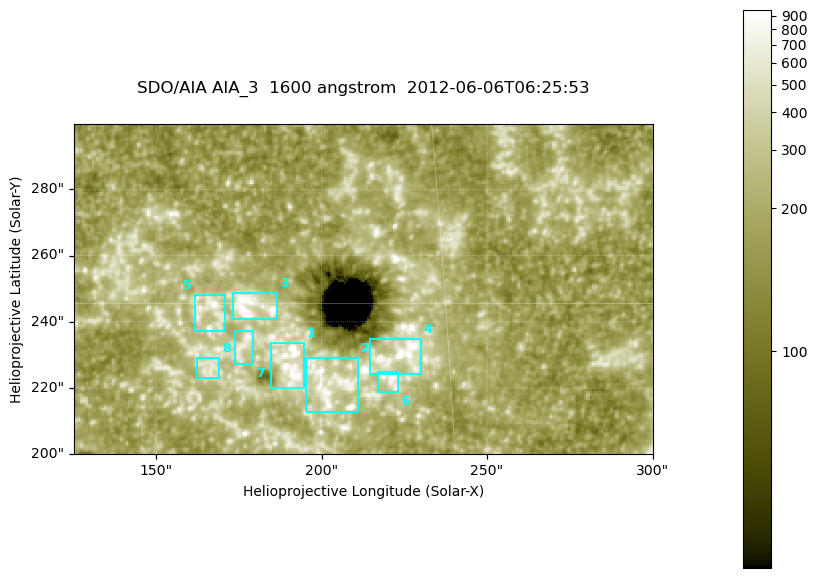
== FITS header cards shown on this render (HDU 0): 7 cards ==
TELESCOP= 'SDO/AIA '
INSTRUME= 'AIA_3   '
WAVELNTH=                 1600
WAVEUNIT= 'angstrom'
DATE-OBS= '2012-06-06T06:25:53.12'
CTYPE1  = 'HPLN-TAN'
CTYPE2  = 'HPLT-TAN'

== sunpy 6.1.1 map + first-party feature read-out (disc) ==
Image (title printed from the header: SDO/AIA AIA_3  1600 angstrom  2012-06-06T06:25:53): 287 x 164 px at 0.609 arcsec/px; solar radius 946 arcsec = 1552 px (partial field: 0.6% of the solar disc is inside the frame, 100% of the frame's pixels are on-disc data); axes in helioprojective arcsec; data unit not stated in the header (colour bar unlabelled)
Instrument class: DISC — disc imager (sunpy class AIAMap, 1600 A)
Bright regions (active regions / flare kernels): reference = the on-disc median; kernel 3 px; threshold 5 sigma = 325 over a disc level ~186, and >= 1.15x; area >= 47 px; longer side >= 3 px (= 1.8 arcsec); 8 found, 8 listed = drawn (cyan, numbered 1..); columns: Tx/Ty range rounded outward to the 2 arcsec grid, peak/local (2 s.f.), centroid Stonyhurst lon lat
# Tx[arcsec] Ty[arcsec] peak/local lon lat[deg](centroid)
1 184..196 220..234 7.9 +12 +14
2 194..212 212..230 4.9 +13 +13
3 172..188 240..250 13 +11 +15
4 214..230 224..236 8.8 +14 +14
5 160..172 236..248 5.2 +10 +15
6 216..224 218..226 6.4 +14 +14
7 174..180 226..238 3.8 +11 +14
8 162..170 222..230 3.2 +10 +14